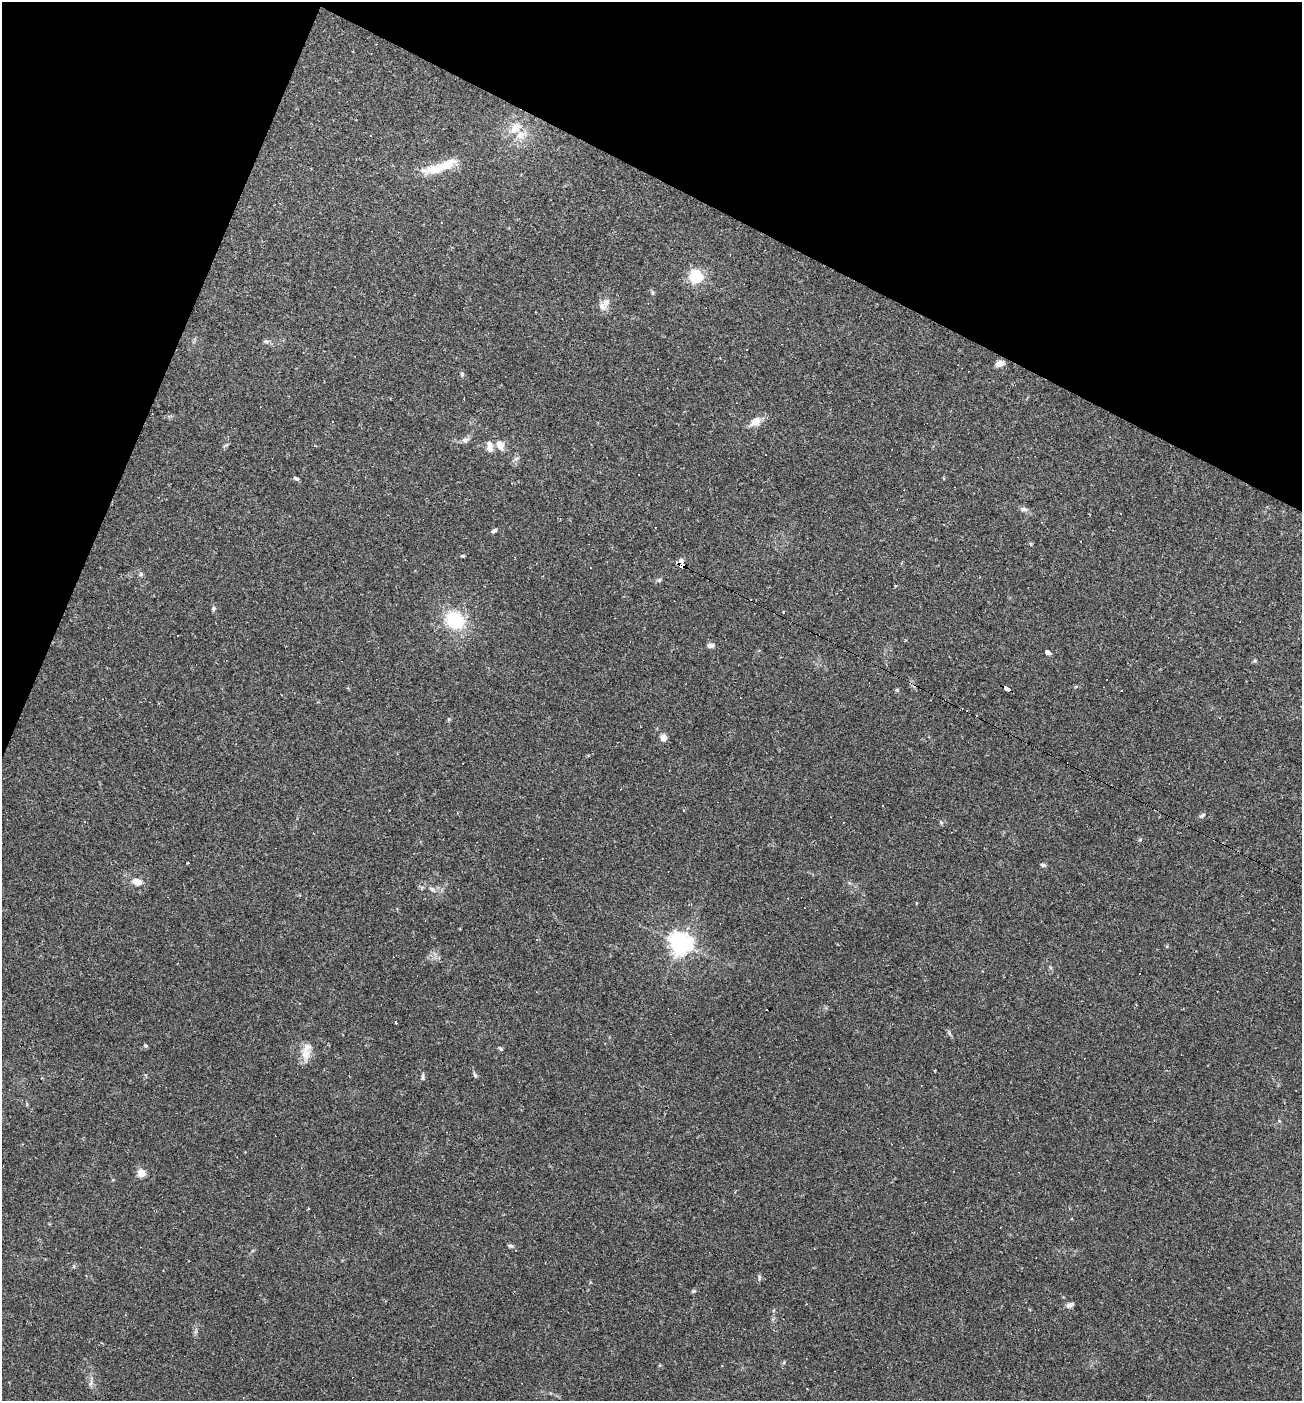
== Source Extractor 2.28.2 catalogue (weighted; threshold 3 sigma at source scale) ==
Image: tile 2 of 4 x 4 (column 2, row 1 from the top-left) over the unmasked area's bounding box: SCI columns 1437-2736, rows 4197-5595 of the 5606 x 5595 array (HDU 1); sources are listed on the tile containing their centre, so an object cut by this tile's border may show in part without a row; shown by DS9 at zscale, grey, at full resolution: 1 PNG px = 1 image px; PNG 1304 x 1403 px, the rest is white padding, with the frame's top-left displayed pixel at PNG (2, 2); no overlay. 21% of this frame is shown black and not used: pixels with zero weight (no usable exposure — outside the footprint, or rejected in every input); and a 3 px margin inside the footprint's outer edge (the drizzle kernel's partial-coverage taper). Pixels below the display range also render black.
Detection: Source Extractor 2.28.2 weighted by HDU 2 'WHT'; one run over the whole footprint, this tile lists its part. Background 0.109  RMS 0.0071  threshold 0.0318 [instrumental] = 3 sigma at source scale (4.5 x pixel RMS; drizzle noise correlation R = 1.50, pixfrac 1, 0.05/0.05 arcsec/px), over >= 5 px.
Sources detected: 83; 31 cosmic-ray / hot-pixel residue — not listed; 3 inside a brighter listed object's ellipse — not listed separately; the other 49 listed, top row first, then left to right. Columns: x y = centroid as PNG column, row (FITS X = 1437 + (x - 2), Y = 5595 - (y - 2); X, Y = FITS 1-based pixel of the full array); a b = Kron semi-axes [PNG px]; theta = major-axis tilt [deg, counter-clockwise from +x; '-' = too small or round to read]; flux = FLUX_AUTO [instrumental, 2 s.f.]
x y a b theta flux
515 128 18 10 40 8.5
439 167 49 10 18 20
441 222 3 2 - 0.56
696 277 6 5 - 130
652 292 7 4 83 1.1
602 306 12 9 -38 4.3
266 341 8 4 -9 1.4
1000 363 9 6 16 4.5
462 374 7 5 -88 1.1
755 422 16 10 39 6.6
465 440 9 8 - 2.4
500 445 16 9 -58 6
490 447 15 8 -83 5.1
516 459 6 6 - 1.6
296 478 8 4 -24 1.2
1024 509 11 6 -5 2.2
494 531 7 5 25 1.7
463 556 4 3 - 0.96
682 564 6 4 -22 180
591 568 3 2 - 0.63
141 574 6 5 - 1.3
659 580 5 5 - 1.2
213 608 6 5 - 1.4
455 620 17 14 -35 38
711 645 7 5 4 2.9
1048 652 6 4 -32 2.5
1007 688 7 4 -28 72
1121 691 3 2 - 0.97
663 737 5 4 - 14
1202 816 9 5 37 1.5
187 863 2 2 - 0.61
1043 865 7 4 -10 1.3
136 882 10 7 -13 6.3
432 889 7 4 -18 1.4
916 903 3 3 - 0.72
680 943 8 7 - 460
396 1023 3 3 - 13
145 1046 6 5 - 1.1
500 1048 7 3 -45 0.96
306 1054 14 12 58 7.8
475 1075 7 4 -67 1.4
422 1078 6 5 - 1.2
1279 1121 4 4 - 0.72
141 1173 5 5 - 21
511 1246 7 5 -15 1.4
759 1277 8 4 82 1.2
694 1291 6 5 - 1
1069 1305 8 6 14 2.2
91 1383 10 3 75 1.7
Overlapping masked pixels (flux is a lower limit): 2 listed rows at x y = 682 564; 1007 688